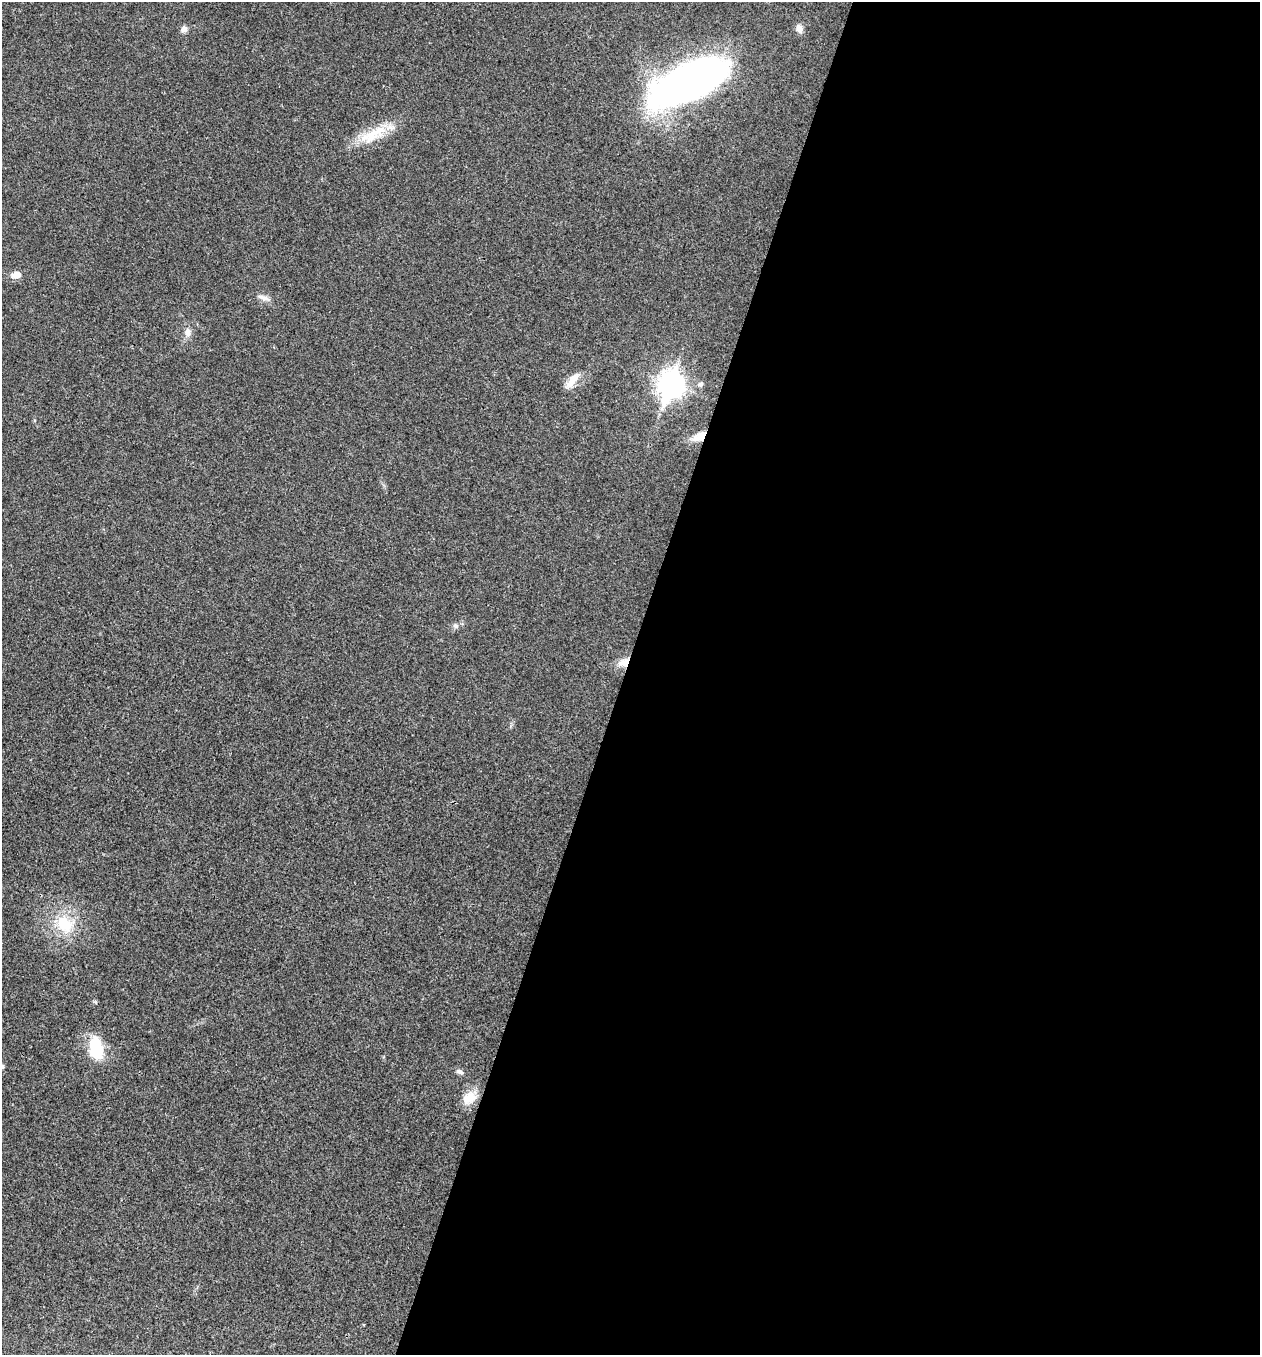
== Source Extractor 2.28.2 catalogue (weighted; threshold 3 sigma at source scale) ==
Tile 12 of 4 x 4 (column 4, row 3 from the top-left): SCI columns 4041-5298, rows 1356-2708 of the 5432 x 5418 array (HDU 1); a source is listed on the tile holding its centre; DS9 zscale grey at full resolution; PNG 1262 x 1357 px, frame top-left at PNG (2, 2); no overlay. Shown black and unused: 51% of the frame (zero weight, under 3 of 4 exposures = <1% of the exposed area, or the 3 px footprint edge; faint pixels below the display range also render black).
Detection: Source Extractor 2.28.2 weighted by HDU 2 'WHT'; one run over the whole footprint, this tile lists its part. Background 0.0224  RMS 0.0041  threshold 0.0183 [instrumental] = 3 sigma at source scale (4.5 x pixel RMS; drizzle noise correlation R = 1.50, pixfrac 1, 0.05/0.05 arcsec/px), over >= 5 px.
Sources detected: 18; all 18 listed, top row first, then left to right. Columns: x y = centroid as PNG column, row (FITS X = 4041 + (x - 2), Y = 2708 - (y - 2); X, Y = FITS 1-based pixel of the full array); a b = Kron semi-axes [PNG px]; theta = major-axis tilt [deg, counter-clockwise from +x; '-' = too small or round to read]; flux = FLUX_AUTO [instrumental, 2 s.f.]
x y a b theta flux
184 29 8 7 - 1.8
799 29 11 8 -76 2.3
689 82 81 31 24 200
370 136 40 16 27 13
17 275 9 7 22 3.5
263 298 19 5 -15 2.1
187 332 13 7 -84 2.5
572 380 24 8 52 4.9
671 384 11 9 72 360
701 384 6 5 - 1.3
699 437 17 9 28 5
455 625 8 3 -19 0.77
624 662 15 9 24 4.3
64 924 28 20 -45 14
96 1048 25 14 -82 16
2 1066 5 5 - 0.83
460 1072 10 6 -27 1.2
469 1097 20 14 35 6.1
Overlapping masked pixels (flux is a lower limit): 2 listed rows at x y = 699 437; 624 662
Isophote crosses this tile's border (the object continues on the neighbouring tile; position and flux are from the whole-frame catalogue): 1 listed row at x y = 2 1066